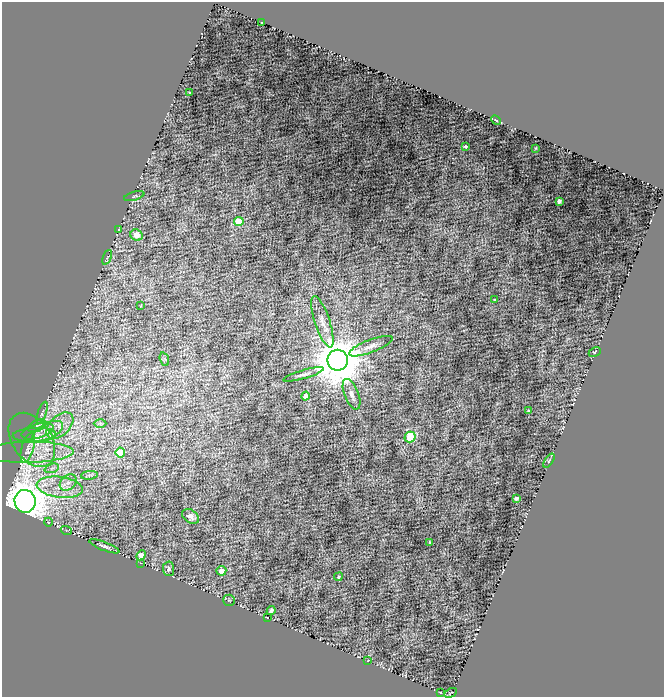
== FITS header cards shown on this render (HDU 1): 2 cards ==
NAXIS1  =                  662
NAXIS2  =                  695

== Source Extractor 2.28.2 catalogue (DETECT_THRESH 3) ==
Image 662 x 695 px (HDU 1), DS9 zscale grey, 1 PNG px = 1 image px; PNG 666 x 699 px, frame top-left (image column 1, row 695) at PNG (2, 2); each listed source drawn as its Kron ellipse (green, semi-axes under 4 px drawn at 4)
Background 2.04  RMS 0.36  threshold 1.07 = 3 sigma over >= 5 px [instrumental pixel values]
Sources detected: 57; all 57 listed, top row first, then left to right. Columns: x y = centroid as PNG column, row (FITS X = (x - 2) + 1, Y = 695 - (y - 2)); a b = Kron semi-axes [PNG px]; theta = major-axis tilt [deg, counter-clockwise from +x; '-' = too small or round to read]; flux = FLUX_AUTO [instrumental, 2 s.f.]
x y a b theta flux
262 23 3 2 - 13
190 92 3 2 - 23
496 120 5 3 - 26
465 147 3 3 - 48
536 148 3 2 - 18
134 196 10 3 16 44
559 201 4 3 - 79
239 221 5 4 - 1000
119 229 3 2 - 18
136 235 6 5 - 380
107 257 8 4 66 43
494 300 3 3 - 32
140 306 4 2 - 17
322 322 27 7 -72 280
371 346 23 6 21 170
595 352 6 4 24 30
164 359 7 4 -71 54
338 360 10 10 - 130000
303 374 21 4 16 98
351 394 16 7 -68 150
306 396 4 4 - 190
529 411 3 3 - 33
42 413 11 3 70 55
100 423 6 4 0 36
37 426 10 5 24 79
60 426 16 9 43 270
38 431 17 7 17 170
47 432 17 8 29 260
34 435 21 7 3 190
410 437 5 5 - 1600
32 440 30 19 -56 800
28 448 15 6 74 120
28 452 45 10 1 630
120 453 5 5 - 820
549 461 8 3 56 28
52 468 7 4 19 58
89 475 8 3 5 41
68 483 9 7 40 130
60 487 23 10 -8 470
516 498 4 3 - 80
25 501 11 10 - 78000
191 516 9 6 -33 120
48 522 4 3 - 22
66 530 5 3 - 23
430 542 3 2 - 30
104 546 16 4 -21 86
141 555 5 4 - 260
141 563 2 2 - 340
169 569 7 5 -86 85
221 571 5 5 - 210
338 577 4 4 - 52
229 600 6 5 - 38
271 611 4 3 - 73
267 617 3 2 - 12
368 660 4 2 - 17
440 692 2 2 - 16
451 693 7 2 28 20